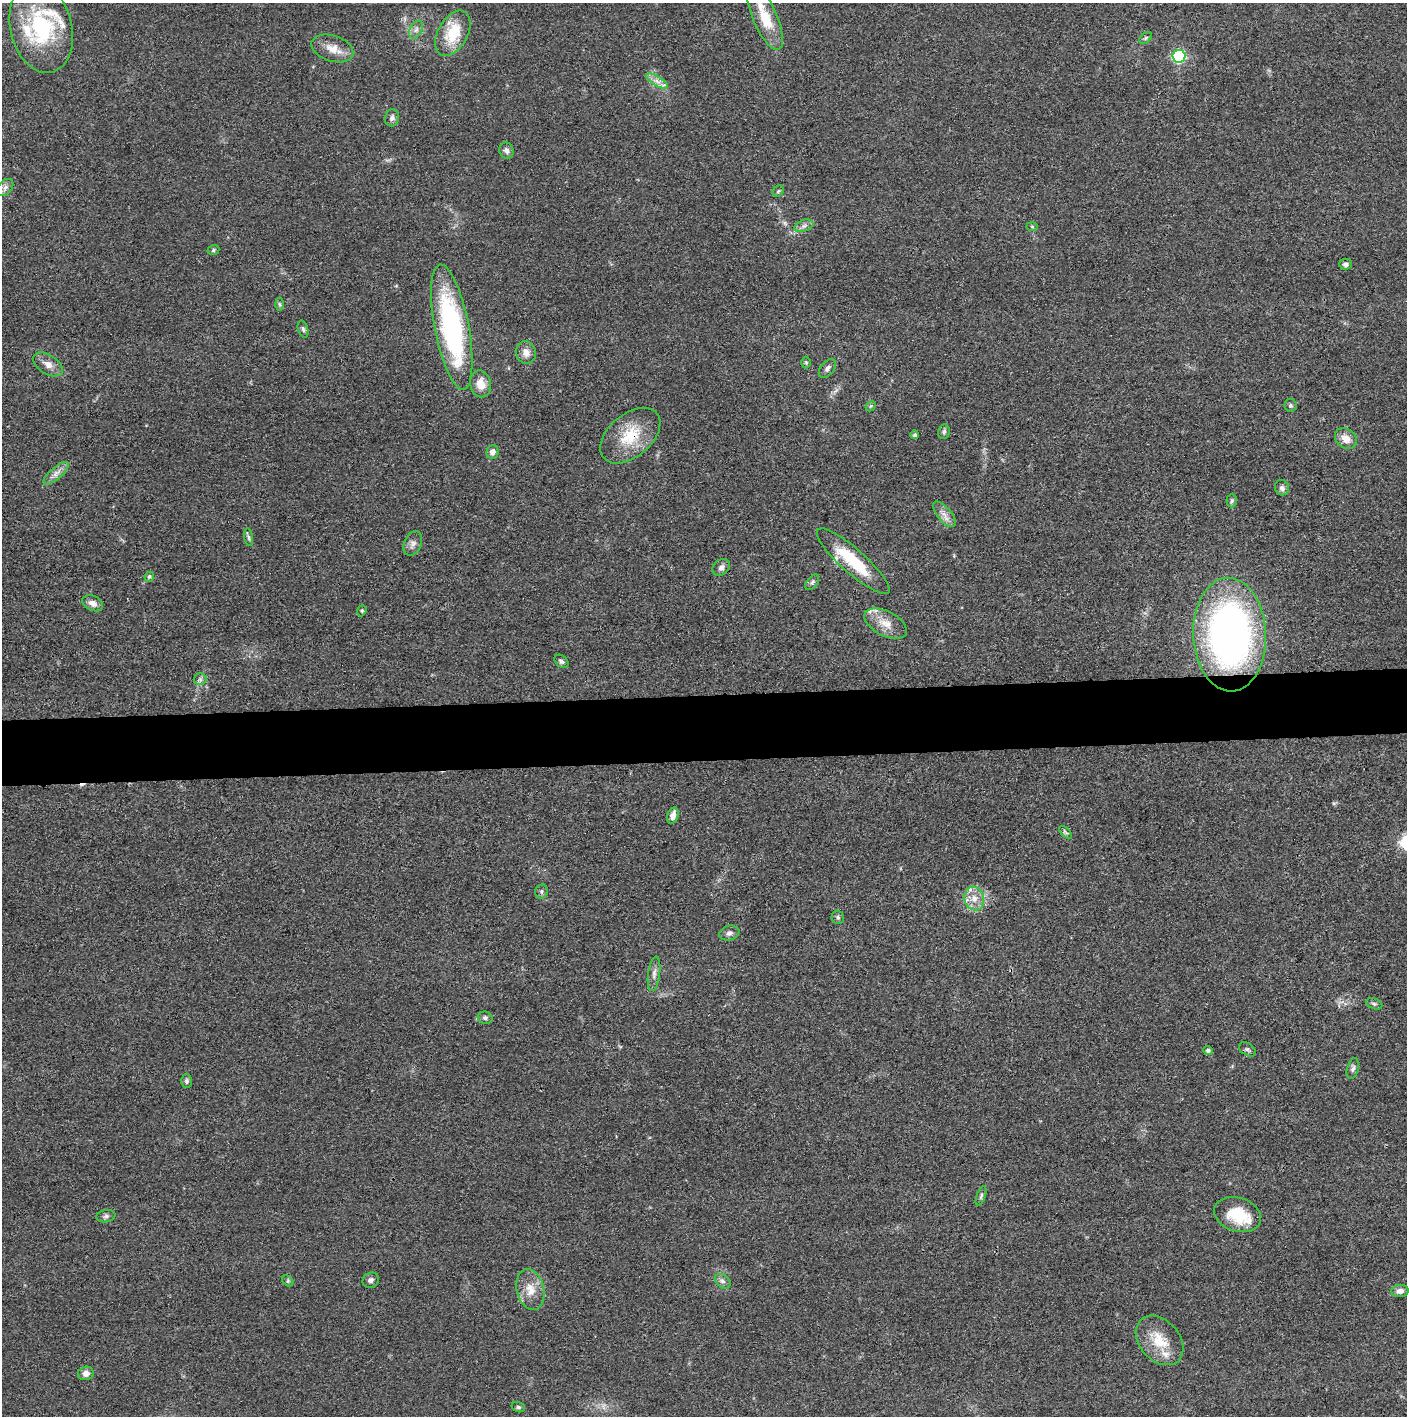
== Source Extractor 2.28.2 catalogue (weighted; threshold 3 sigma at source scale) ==
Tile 5 of 3 x 3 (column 2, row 2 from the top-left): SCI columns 1412-2816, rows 1421-2834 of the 4228 x 4255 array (HDU 1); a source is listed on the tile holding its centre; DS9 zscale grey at full resolution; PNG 1409 x 1418 px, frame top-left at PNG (2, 3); each listed source drawn as its Kron ellipse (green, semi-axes under 4 px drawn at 4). Shown black and unused: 5% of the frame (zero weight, under 3 of 4 exposures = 1% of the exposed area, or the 3 px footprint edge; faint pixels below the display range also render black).
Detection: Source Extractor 2.28.2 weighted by HDU 2 'WHT'; one run over the whole footprint, this tile lists its part. Background 0.0512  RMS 0.0064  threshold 0.0289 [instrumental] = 3 sigma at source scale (4.5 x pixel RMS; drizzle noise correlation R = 1.50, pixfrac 1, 0.05/0.05 arcsec/px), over >= 5 px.
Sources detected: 79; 1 cosmic-ray / hot-pixel residue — neither listed nor drawn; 7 inside a brighter listed object's ellipse — not listed separately; the other 71 listed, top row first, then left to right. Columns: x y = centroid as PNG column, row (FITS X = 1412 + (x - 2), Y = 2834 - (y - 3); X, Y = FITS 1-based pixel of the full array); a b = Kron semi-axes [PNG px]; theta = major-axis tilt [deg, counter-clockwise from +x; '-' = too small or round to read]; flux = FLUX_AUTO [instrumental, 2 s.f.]
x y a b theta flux
765 17 36 12 -67 20
41 27 46 31 -77 62
416 30 9 6 63 2.4
453 33 24 14 61 21
1146 38 7 4 37 1.1
332 49 21 13 -18 9
1179 56 6 6 - 87
657 81 12 5 -32 3.7
392 118 9 7 79 2.2
506 150 8 7 - 2.6
5 187 10 6 49 2.7
778 191 6 5 - 0.94
804 226 10 5 21 2.4
1032 227 6 4 -2 0.69
213 250 6 4 20 1.2
1346 264 6 5 - 1.9
279 304 6 4 -88 0.97
452 327 63 17 -79 120
303 329 8 5 -74 1.4
526 352 11 10 - 4.9
806 363 6 5 - 1
48 364 16 9 -33 5.4
827 368 11 6 52 2.4
480 384 13 10 -79 8.8
1290 405 6 6 - 1.3
871 406 6 4 46 0.91
944 432 7 5 83 1.5
915 435 4 3 - 1.5
630 436 35 21 40 25
1346 438 12 9 -39 6.5
492 452 7 6 - 2.8
56 473 16 6 41 4
1282 488 8 7 - 2.6
1232 501 7 5 88 1.2
944 514 15 7 -50 4.4
249 537 9 4 -81 1.5
413 543 12 8 66 3.3
853 561 47 12 -42 30
721 567 9 7 40 2.5
149 577 5 4 - 1.1
812 582 9 5 52 1.6
93 603 11 7 -25 4
362 611 6 4 69 0.9
886 624 23 12 -27 10
1230 635 57 36 -88 290
561 661 8 5 -38 1.8
200 679 6 6 - 1.6
673 816 8 5 75 5.2
1066 832 8 4 -45 1.3
541 891 7 6 - 1.5
974 899 12 10 -73 6.7
838 917 7 6 - 1.3
729 933 10 7 14 2.5
654 974 17 6 82 3.3
1374 1004 8 5 -21 1.3
485 1018 7 6 - 1.7
1247 1049 9 6 -34 1.7
1208 1051 4 4 - 1.6
1353 1069 10 5 75 2.1
187 1081 7 5 89 1.5
981 1196 10 4 70 1.3
1238 1214 24 17 -18 23
106 1216 9 6 10 1.7
371 1280 8 7 - 2.5
288 1281 6 5 - 0.98
723 1281 9 6 -39 2.3
530 1289 21 13 -78 10
1400 1291 9 6 7 3.6
1160 1340 28 20 -48 18
86 1373 8 6 13 3.8
518 1407 7 5 -16 1.2
Overlapping masked pixels (flux is a lower limit): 1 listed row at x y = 630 436